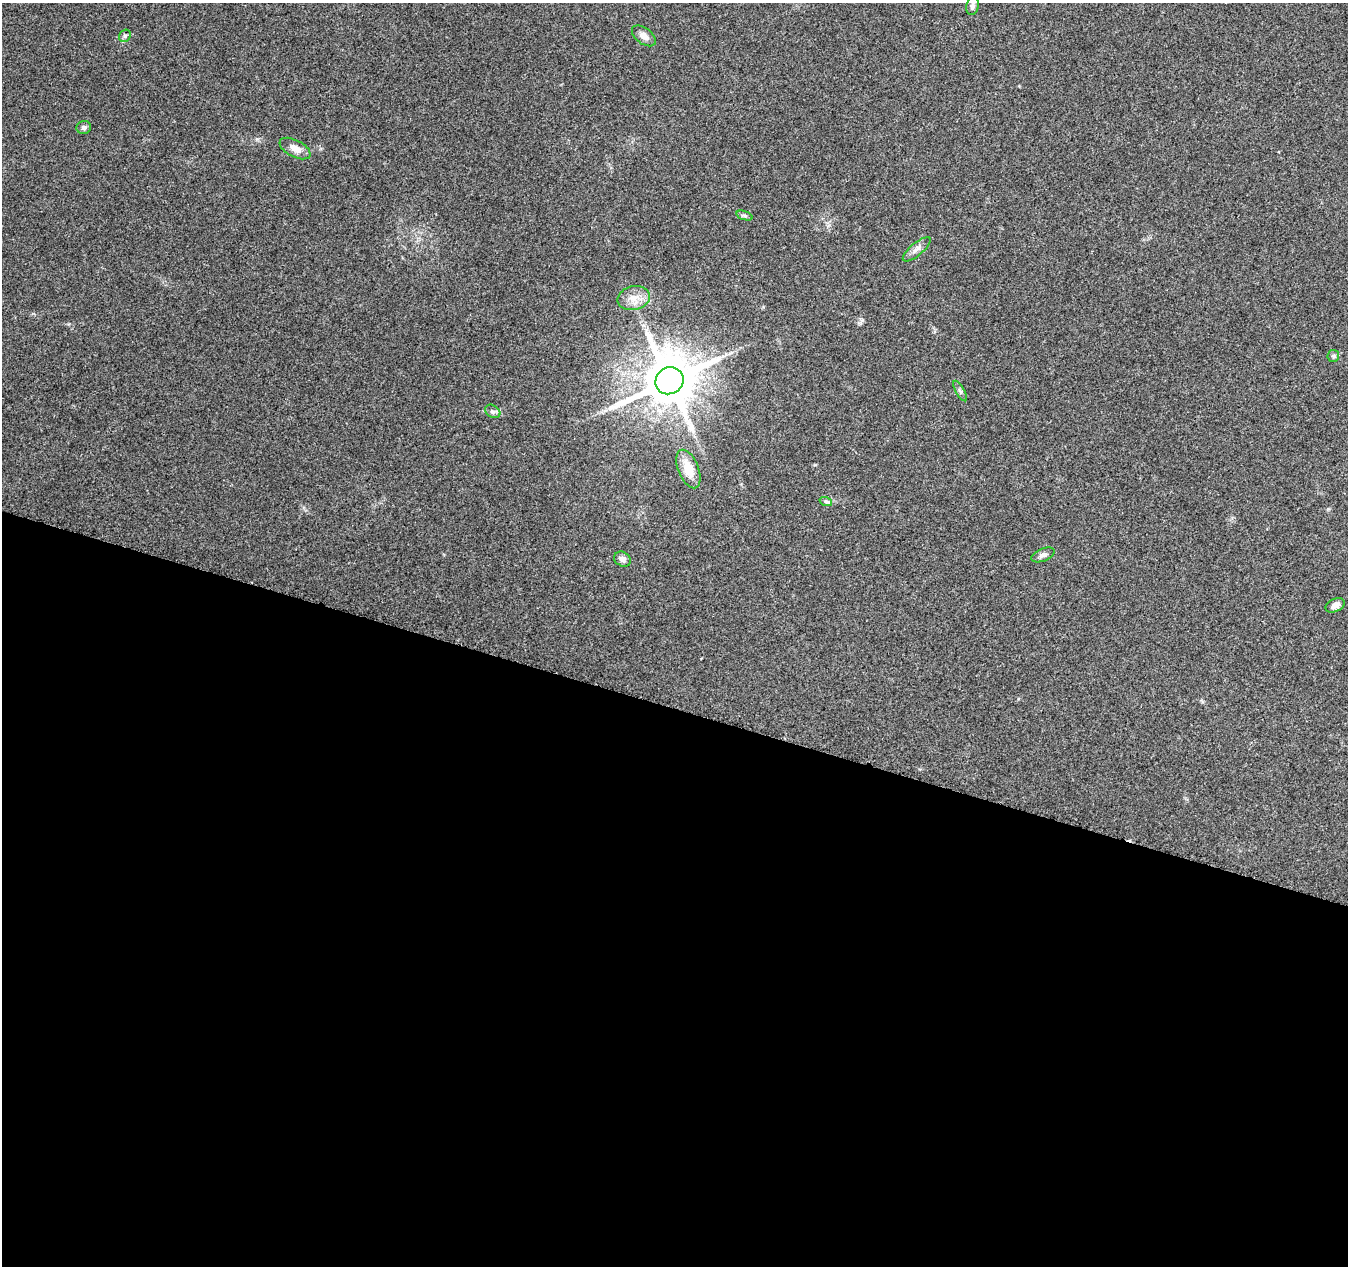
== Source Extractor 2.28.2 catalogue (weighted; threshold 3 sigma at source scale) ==
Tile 14 of 4 x 4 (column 2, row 4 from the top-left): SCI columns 1365-2710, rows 287-1550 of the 5411 x 5567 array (HDU 1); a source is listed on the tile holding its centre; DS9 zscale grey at full resolution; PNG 1350 x 1268 px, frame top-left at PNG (2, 3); each listed source drawn as its Kron ellipse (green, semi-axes under 4 px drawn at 4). Shown black and unused: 44% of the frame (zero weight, under 3 of 5 exposures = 1% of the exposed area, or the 3 px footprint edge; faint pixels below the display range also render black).
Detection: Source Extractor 2.28.2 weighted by HDU 2 'WHT'; one run over the whole footprint, this tile lists its part. Background 0.103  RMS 0.0053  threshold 0.0238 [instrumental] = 3 sigma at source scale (4.5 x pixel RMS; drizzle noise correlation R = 1.50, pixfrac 1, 0.0396/0.0396 arcsec/px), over >= 5 px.
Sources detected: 17; all 17 listed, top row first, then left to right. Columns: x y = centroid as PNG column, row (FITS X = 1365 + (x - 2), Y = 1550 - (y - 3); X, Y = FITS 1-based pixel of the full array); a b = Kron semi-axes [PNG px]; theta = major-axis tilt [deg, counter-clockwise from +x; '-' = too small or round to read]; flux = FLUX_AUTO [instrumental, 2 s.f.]
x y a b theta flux
972 6 9 6 78 1.7
125 36 6 5 - 1.1
644 36 14 8 -38 3.1
84 127 7 6 - 1.5
295 148 17 8 -27 4.5
745 216 8 3 -19 0.98
917 249 17 6 40 2.8
634 298 16 12 14 6.5
1333 356 6 5 - 0.97
669 381 14 13 - 3100
960 391 11 4 -60 1.2
493 411 8 6 -32 1.5
688 469 20 10 -68 10
826 502 6 4 -20 0.84
1043 555 12 6 23 2.2
622 559 9 7 -31 2.6
1335 605 10 6 26 3.1